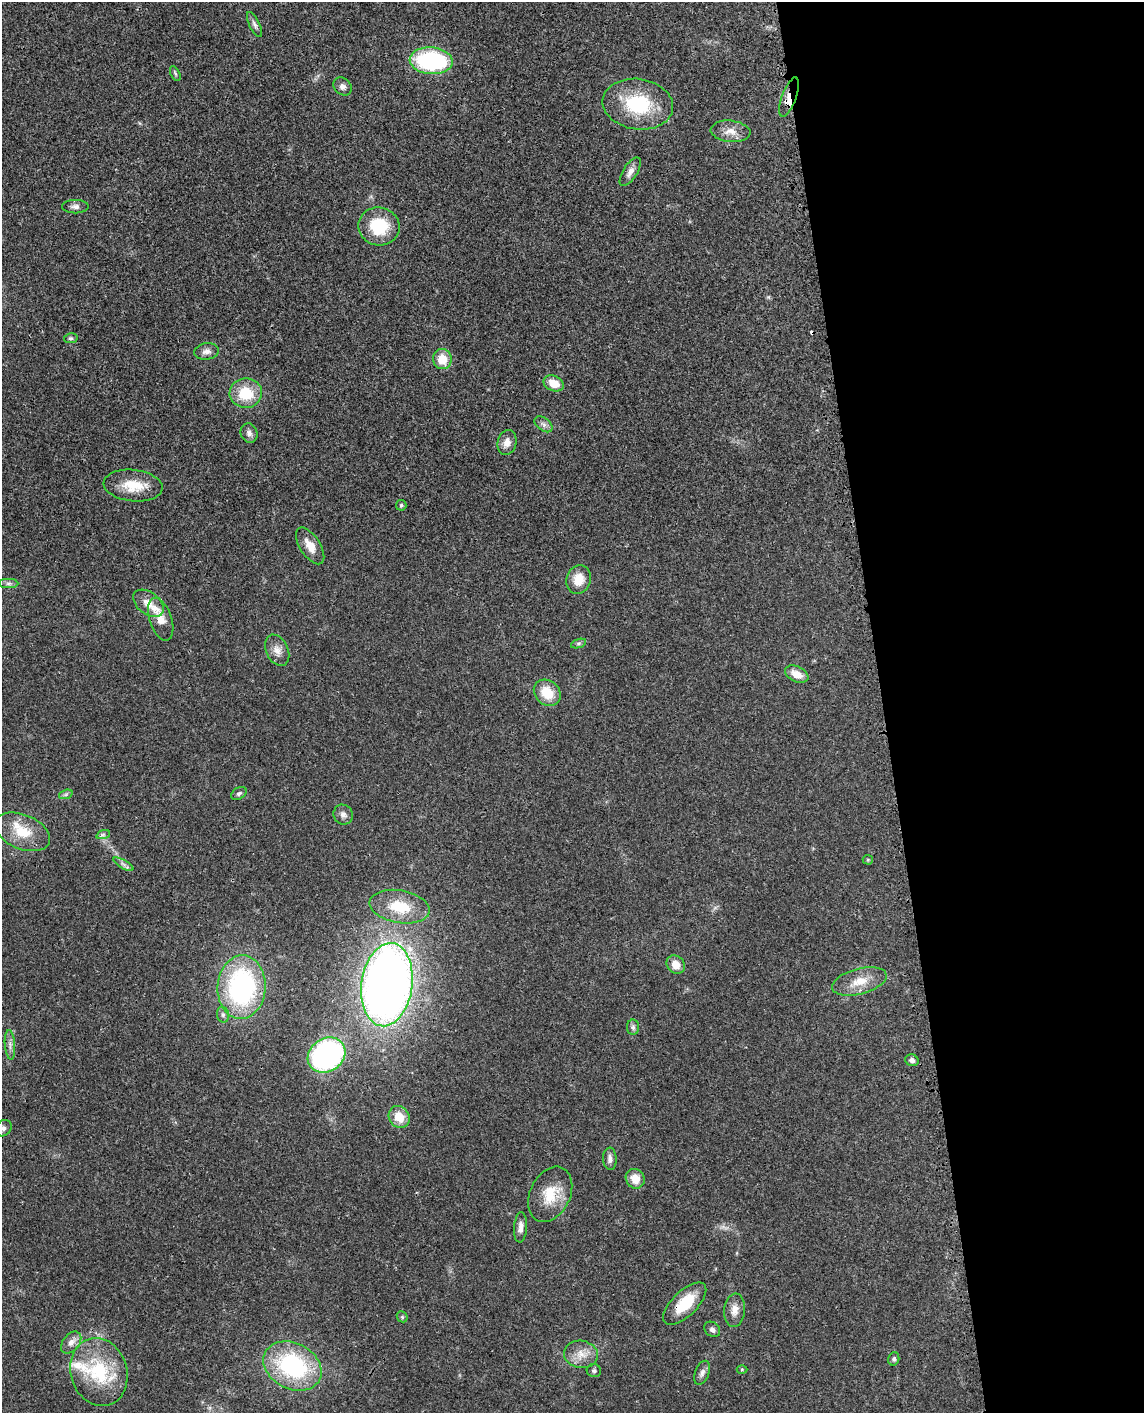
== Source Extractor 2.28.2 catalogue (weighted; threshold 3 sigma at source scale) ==
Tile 8 of 4 x 3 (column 4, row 2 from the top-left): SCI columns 3510-4651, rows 1618-3028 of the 4736 x 4749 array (HDU 1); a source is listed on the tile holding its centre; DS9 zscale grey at full resolution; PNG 1146 x 1415 px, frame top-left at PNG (2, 2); each listed source drawn as its Kron ellipse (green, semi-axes under 4 px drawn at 4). Shown black and unused: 23% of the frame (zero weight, under 3 of 4 exposures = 8% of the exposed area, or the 3 px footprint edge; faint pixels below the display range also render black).
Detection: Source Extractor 2.28.2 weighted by HDU 2 'WHT'; one run over the whole footprint, this tile lists its part. Background 0.0214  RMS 0.0035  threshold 0.0155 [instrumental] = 3 sigma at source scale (4.5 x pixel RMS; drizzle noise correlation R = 1.50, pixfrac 1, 0.05/0.05 arcsec/px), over >= 5 px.
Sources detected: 69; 1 cosmic-ray / hot-pixel residue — neither listed nor drawn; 4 inside a brighter listed object's ellipse — not listed separately; the other 64 listed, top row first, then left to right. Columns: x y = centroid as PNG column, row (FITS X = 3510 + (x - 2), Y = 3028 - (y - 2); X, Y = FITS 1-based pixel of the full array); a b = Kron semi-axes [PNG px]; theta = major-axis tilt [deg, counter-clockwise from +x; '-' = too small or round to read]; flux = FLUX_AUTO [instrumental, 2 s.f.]
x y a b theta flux
254 25 14 5 -64 1.2
431 61 22 13 -4 39
175 73 8 4 -63 0.57
342 86 10 8 -44 1.3
789 97 21 7 69 3.5
638 104 35 25 -8 22
731 131 20 10 -6 3.6
630 172 16 7 58 2
75 207 13 6 -1 1.4
379 226 21 19 -12 14
71 338 7 5 11 0.59
207 351 12 8 9 1.7
442 359 10 9 - 5.6
554 383 10 7 -24 4.9
246 393 16 15 - 10
544 424 10 6 -38 1.3
249 433 10 8 -67 1.5
507 442 13 9 76 2.7
133 486 29 15 -6 8.8
401 505 5 5 - 0.64
310 546 21 10 -57 4.3
578 579 14 12 72 5.5
8 583 10 4 0 0.94
148 603 17 11 -37 3.8
161 619 22 11 -71 4.1
579 643 8 4 19 0.65
277 650 16 11 -65 2.9
797 674 12 7 -25 3.7
547 693 14 12 -43 7.5
239 793 8 5 31 0.81
66 794 7 4 19 0.71
343 815 10 9 - 1.6
22 832 29 17 -22 9.4
103 835 7 4 19 0.7
868 860 5 5 - 0.41
123 864 11 3 -30 0.9
400 907 30 16 -10 11
676 965 10 8 -43 3.6
859 981 28 12 15 6.6
387 985 42 25 82 320
242 987 32 24 86 58
223 1015 8 6 -75 0.94
633 1027 8 6 -90 0.92
10 1045 15 5 -85 1.5
327 1055 20 16 34 64
912 1060 7 5 -25 1.1
399 1117 11 10 - 5.5
3 1128 9 7 47 1.3
610 1159 11 7 -88 1.6
635 1179 10 9 - 4.3
550 1194 29 20 64 9.6
520 1227 15 6 86 1.9
685 1304 27 12 44 11
735 1310 17 10 84 3
402 1317 6 5 - 0.52
712 1329 9 6 -42 1.2
71 1343 12 8 50 2.2
581 1354 17 13 -12 4.4
894 1359 6 5 - 0.79
292 1366 30 23 -27 39
742 1369 5 3 - 0.36
594 1371 7 6 - 0.83
99 1372 34 28 -73 21
702 1373 13 7 68 1.4
Overlapping masked pixels (flux is a lower limit): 3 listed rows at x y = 789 97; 387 985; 685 1304
Isophote crosses this tile's border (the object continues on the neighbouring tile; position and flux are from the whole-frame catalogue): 1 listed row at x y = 3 1128